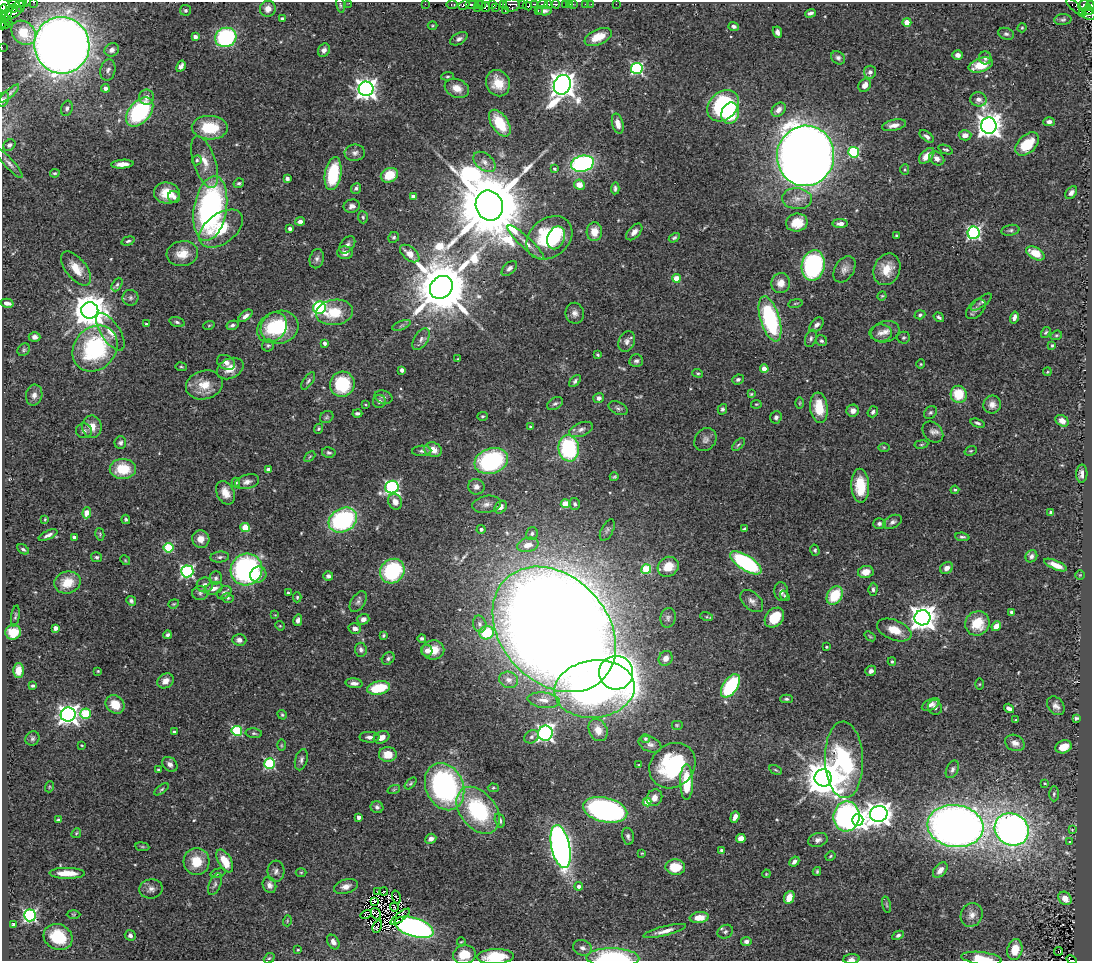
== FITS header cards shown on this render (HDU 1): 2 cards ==
NAXIS1  =                 1090
NAXIS2  =                  959

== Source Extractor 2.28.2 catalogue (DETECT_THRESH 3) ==
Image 1090 x 959 px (HDU 1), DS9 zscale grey, 1 PNG px = 1 image px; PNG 1094 x 963 px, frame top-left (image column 1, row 959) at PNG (2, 2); each listed source drawn as its Kron ellipse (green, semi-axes under 4 px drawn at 4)
Background 0.408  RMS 0.027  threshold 0.0821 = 3 sigma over >= 5 px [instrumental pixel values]
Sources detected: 523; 4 with non-positive FLUX_AUTO (blend fragments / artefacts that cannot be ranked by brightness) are neither listed nor drawn; of the other 519, the 500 brightest by FLUX_AUTO listed and drawn (19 fainter detections omitted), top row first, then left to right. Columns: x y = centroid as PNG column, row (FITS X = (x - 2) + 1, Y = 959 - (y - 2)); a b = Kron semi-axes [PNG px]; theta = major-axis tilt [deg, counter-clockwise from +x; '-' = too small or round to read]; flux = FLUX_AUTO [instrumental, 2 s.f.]
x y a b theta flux
25 2 6 3 13 170
34 2 3 2 - 14
17 3 9 2 4 210
349 3 3 2 - 1.7
425 4 2 2 - 4.6
471 4 6 3 0 210
478 4 3 2 - 17
482 4 3 2 - 7.7
504 4 3 2 - 40
535 4 3 2 - 43
543 4 5 3 - 180
548 4 4 3 - 99
556 4 4 3 - 52
565 4 3 2 - 45
573 4 3 2 - 6
585 4 3 2 - 9
591 4 2 2 - 4.6
616 4 2 2 - 9.9
3 5 7 5 -45 410
340 5 8 4 -79 2.8
452 5 6 3 0 12
464 5 5 3 - 73
492 5 4 4 - 120
511 5 8 6 -2 91
523 5 3 3 - 150
570 5 4 2 - 1.5
20 6 6 4 -83 400
527 6 5 4 - 260
1084 6 6 5 - 130
1090 6 5 3 - 140
486 7 5 3 - 60
1075 7 11 3 -45 12
496 8 2 2 - 11
13 9 5 3 - 69
268 9 8 8 - 12
477 9 4 2 - 15
186 10 5 5 - 3.5
538 10 2 2 - 6.4
1089 10 5 2 - 2
3 11 6 4 82 300
505 11 3 2 - 5.6
544 11 7 4 0 6.4
7 13 8 4 57 190
13 13 10 4 31 65
810 13 5 3 - 5.9
1083 13 4 3 - 28
1089 14 7 5 -23 97
6 19 8 4 -44 83
282 19 3 3 - 4
1063 20 9 5 4 4.4
907 22 4 4 - 30
2 24 6 2 90 140
5 24 5 3 - 52
432 26 5 2 - 1.9
734 26 5 4 - 4.7
1022 28 5 4 - 2.2
777 32 6 4 -66 7.1
24 33 13 10 -44 33
1006 34 8 5 -17 4.2
195 37 4 4 - 6.3
226 37 11 9 24 220
598 37 14 7 24 33
459 39 9 5 30 6.5
62 45 28 27 - 2600
2 47 2 2 - 6.5
112 50 7 6 - 6.4
324 50 7 5 61 7.7
958 55 5 4 - 8.2
838 58 7 6 - 5.4
985 58 6 6 - 5.9
981 65 12 7 17 42
181 66 6 4 61 7.7
637 69 5 5 - 290
108 70 10 7 77 6.6
870 72 6 6 - 6.7
448 76 6 4 5 2.7
498 83 13 11 -68 32
562 85 10 8 67 2300
865 85 7 5 50 11
105 88 4 4 - 8
457 88 12 9 -21 19
366 89 7 7 - 1200
9 93 13 3 41 4.9
146 97 8 7 - 9.5
978 99 8 7 - 9.8
3 100 8 5 62 3.3
723 106 17 13 43 210
67 108 8 5 71 5.4
779 110 8 6 46 12
140 112 17 10 49 220
730 113 11 8 72 81
1049 122 5 4 - 6.3
500 123 15 8 -57 57
618 124 10 5 -75 15
894 125 12 5 12 12
989 126 8 7 - 1800
210 128 18 12 -3 70
965 135 6 5 - 11
927 136 8 4 -38 5.8
1027 144 14 9 44 50
9 145 6 5 - 6.1
945 150 7 3 -21 2.9
854 152 5 5 - 160
355 153 10 8 7 8.9
806 156 30 28 83 4200
927 156 9 5 46 18
937 158 8 6 -35 9.2
197 160 5 4 - 4.2
205 162 27 11 -72 31
484 162 13 8 -39 12
9 163 19 5 -48 8.6
122 164 11 4 4 15
582 164 11 8 12 380
554 169 3 3 - 3
905 170 5 4 - 2.8
55 173 5 3 - 2.6
333 174 16 8 80 110
389 175 9 7 25 47
287 179 4 3 - 6.7
239 183 5 4 - 3.4
579 185 5 5 - 21
356 188 5 5 - 4.7
615 188 6 3 86 4
167 193 13 10 -6 34
1071 193 7 5 50 7.1
174 197 6 6 - 6.1
413 197 4 4 - 15
797 199 15 10 -4 19
352 206 8 6 13 9.1
489 206 15 13 -69 31000
210 208 33 16 80 470
363 217 6 5 - 3.1
300 221 5 4 - 7.5
797 222 11 9 10 32
840 224 7 4 1 9.3
221 229 25 15 36 61
290 229 3 3 - 6.9
1010 230 9 5 11 4.2
594 232 9 7 88 22
634 232 10 5 47 10
974 233 6 6 - 350
897 236 3 3 - 2.8
394 237 6 5 - 3.2
549 238 25 19 38 150
556 238 12 8 68 32
674 238 6 4 31 3.4
128 241 7 4 16 3.6
526 243 24 5 -43 16
347 245 10 6 50 7.7
345 253 8 6 -1 11
1035 253 10 6 -29 30
182 254 16 12 8 28
410 254 11 6 -39 19
317 259 10 7 76 6
813 265 15 11 80 280
76 268 20 10 -51 30
509 268 9 5 44 6.7
844 269 14 9 58 12
887 269 16 13 67 34
676 278 4 4 - 42
781 283 10 9 - 19
117 285 7 5 62 4.1
441 287 12 10 45 16000
882 296 5 4 - 1.9
131 298 8 8 - 5.6
981 302 12 5 36 5.2
7 303 6 4 -13 8.2
795 303 7 3 9 2.4
319 308 6 6 - 300
976 309 12 7 45 8.1
90 310 8 8 - 4300
334 312 18 12 8 50
575 313 10 9 - 11
920 315 5 4 - 3.8
245 316 8 4 38 7.8
939 317 5 4 - 3.8
1014 317 6 4 74 7.9
770 319 23 9 -73 220
177 322 8 4 -16 4.3
146 324 3 3 - 2.4
209 325 6 3 19 1.9
232 325 6 4 14 5.1
401 325 10 3 21 3.1
817 325 8 5 46 6.9
272 327 16 13 46 96
280 327 19 16 19 74
110 332 21 9 -56 23
885 332 14 10 16 14
1046 332 6 4 56 2.7
881 333 11 8 1 10
1056 335 6 4 19 2.5
35 337 6 5 - 7.9
811 338 9 5 73 4.9
903 338 6 6 - 3.3
421 339 12 7 58 8.8
627 341 11 8 67 8.8
821 341 6 5 - 4.1
325 343 4 3 - 6.8
268 345 6 5 - 3.6
1052 345 3 3 - 2.5
95 348 24 20 48 210
24 350 7 5 46 3.7
598 355 4 3 - 2.4
458 359 3 3 - 1.6
636 361 7 6 - 5
226 362 9 7 -27 9.6
921 364 4 4 - 1.9
181 367 5 3 - 2.1
230 369 14 10 27 23
764 369 4 4 - 26
402 370 4 3 - 9.2
1047 372 4 3 - 1.6
698 373 5 4 - 2.6
738 379 6 4 23 4.7
308 381 10 4 56 4.4
575 381 7 4 48 4.3
342 384 12 12 - 100
204 385 18 14 15 35
751 394 3 3 - 1.9
959 394 8 8 - 51
34 395 10 8 77 10
383 397 9 6 -15 5.1
599 398 5 5 - 5.9
379 401 6 6 - 6.6
800 403 6 4 88 2.2
555 404 8 5 29 5.2
756 404 5 3 - 1.9
992 404 9 8 - 12
366 405 4 3 - 1.6
618 408 10 6 -26 5.3
819 408 15 8 -83 43
722 409 5 4 - 4.1
853 411 6 6 - 10
873 412 6 5 - 4.6
930 412 7 5 43 3.6
357 413 5 3 - 4.3
482 416 5 4 - 2.4
327 417 7 5 35 3.4
776 417 6 5 - 5.1
1062 421 7 5 -34 9.8
978 423 7 4 -18 4.1
92 427 11 9 -82 19
530 427 4 4 - 2.4
319 429 5 4 - 2.5
581 429 12 6 21 8.9
84 431 8 7 - 6.6
933 432 12 9 -45 9
705 440 12 10 50 8.9
120 443 6 6 - 4.8
921 444 7 3 8 2.4
738 445 8 3 44 2.7
884 447 6 4 -1 2
569 448 13 10 -82 180
433 450 9 7 -24 19
422 451 9 5 4 4.6
971 451 6 4 19 2.5
329 453 7 5 -11 4.2
310 457 6 4 45 2.3
491 461 17 12 19 240
123 469 13 10 0 58
268 470 4 4 - 18
1082 474 9 5 88 9.4
614 477 4 3 - 2.6
236 482 5 4 - 2.5
247 482 12 7 14 9.4
860 486 17 9 -88 49
392 487 7 6 - 340
476 487 8 7 - 9.8
955 490 4 3 - 2.6
225 493 12 8 -64 21
395 502 8 6 -62 15
487 504 14 8 9 12
565 504 4 4 - 51
575 504 6 5 - 4.1
501 507 7 5 49 7.9
87 513 5 4 - 28
1051 513 4 3 - 3.1
45 519 4 3 - 1.6
126 519 5 4 - 2.9
343 520 15 11 28 250
892 522 10 6 27 6.4
879 524 6 5 - 5
245 527 5 4 - 35
481 529 4 4 - 5.4
744 529 4 3 - 2.6
607 530 12 6 63 5.5
100 534 6 4 -76 2.3
532 534 6 5 - 4.2
48 535 10 4 24 6.4
74 537 4 3 - 4.8
962 537 7 4 -5 3.8
201 539 9 8 - 19
528 545 11 7 14 18
169 548 5 5 - 100
23 549 6 4 -32 3.8
815 550 5 4 - 3.1
1031 556 6 5 - 6.3
97 557 5 5 - 3.3
220 557 9 5 6 5.4
125 560 5 4 - 2
746 563 18 7 -32 260
1056 565 12 4 -23 16
668 567 11 9 36 34
947 568 7 5 36 13
646 569 5 5 - 88
247 570 16 15 - 350
187 571 6 6 - 330
392 571 13 11 47 180
866 572 8 6 10 19
258 575 8 8 - 23
1080 575 5 5 - 2.6
328 576 5 5 - 5.4
216 578 7 6 - 4.7
67 582 13 11 16 35
205 585 8 7 - 10
214 588 9 6 16 13
873 589 6 4 86 4.2
781 592 9 7 -83 8.4
200 593 8 7 - 6.2
224 593 8 6 39 7.1
288 593 3 3 - 2.7
835 595 10 7 58 66
785 596 5 4 - 2.7
297 597 5 4 - 2.4
228 598 6 4 -14 3.1
131 601 5 4 - 4.7
752 601 13 8 -43 10
358 602 11 6 57 6.6
174 604 5 4 - 2.2
1012 612 4 3 - 4.6
275 615 4 4 - 1.6
15 616 10 4 81 3.4
707 617 6 4 -17 2.5
668 618 10 7 78 5.8
774 618 11 8 46 51
923 618 8 7 - 2000
363 619 6 5 - 9
298 620 6 4 75 7.1
977 623 12 12 - 51
480 624 8 6 -78 6.2
280 626 5 4 - 1.8
996 626 5 4 - 16
55 628 4 4 - 13
355 629 6 5 - 9.7
554 629 70 53 -47 8700
894 630 18 10 -22 29
13 632 8 7 - 41
486 633 7 6 - 82
168 635 4 3 - 4.6
384 635 4 3 - 2.7
870 636 6 3 -37 2.3
422 638 4 3 - 4
239 640 7 5 -2 9.1
826 647 3 3 - 2.4
361 650 7 6 - 5.6
427 650 6 5 - 11
433 650 11 9 9 28
388 658 7 5 44 4.5
666 658 7 6 - 11
892 662 4 3 - 2.7
18 670 7 5 89 20
98 671 3 2 - 1.6
871 671 5 5 - 6.5
616 673 17 17 - 990
509 680 9 8 - 9.8
165 681 9 7 36 12
354 683 8 5 -6 8.2
979 684 5 4 - 1.8
33 686 4 3 - 3.3
730 686 13 7 56 120
379 688 11 6 12 76
594 689 40 28 7 660
786 699 6 4 -1 3.6
544 700 16 7 -6 14
115 704 10 8 -41 34
931 705 9 5 26 9.5
1056 706 10 7 -50 9.4
935 707 7 7 - 6.7
1009 708 5 4 - 7.2
85 714 5 5 - 100
68 715 7 7 - 1100
282 715 5 4 - 2.7
1076 718 4 3 - 3.2
1016 720 3 3 - 1.7
677 725 6 5 - 2.6
598 730 11 9 -63 20
237 731 5 5 - 150
174 732 4 3 - 5.1
254 733 8 4 -6 3.7
545 733 7 7 - 480
370 737 10 5 -1 7.4
382 737 8 6 23 15
531 737 8 6 33 5
32 738 7 6 - 4.1
645 739 5 4 - 4
1015 743 10 8 -25 12
650 744 12 7 -22 8.5
82 745 3 2 - 1.6
281 745 6 4 -90 2.3
1064 747 8 6 18 25
388 754 9 7 -3 29
301 760 11 6 74 6.2
844 760 38 19 -88 250
170 764 8 6 -44 7.5
270 764 5 5 - 190
639 765 3 3 - 2.2
672 766 25 21 41 190
158 769 3 2 - 1.9
952 769 9 6 64 5.7
776 770 7 3 -27 2.2
823 778 8 8 - 5200
686 782 18 6 -90 76
411 783 7 3 45 2.6
1045 783 4 3 - 1.6
49 787 5 3 - 1.7
445 787 24 18 -66 420
493 788 5 4 - 2.4
161 789 8 4 36 3.4
394 789 6 4 20 2.5
1054 794 7 4 -90 3.6
654 798 9 7 59 11
647 802 4 4 - 39
377 807 6 6 - 5.1
478 810 26 18 -51 170
605 810 22 12 -13 580
879 814 9 8 - 1800
846 816 15 13 82 520
359 817 4 3 - 8
735 817 6 4 70 9.8
58 820 4 3 - 3
500 820 7 5 -74 4.6
858 820 5 5 - 710
955 826 28 21 -8 1800
1012 829 17 15 -32 1200
1072 830 4 4 - 1.5
76 833 5 4 - 2.2
628 836 8 6 -79 5.2
431 839 5 5 - 7.6
741 839 5 4 - 19
818 840 10 6 16 7.7
1070 842 4 3 - 1.8
142 847 7 3 -8 2.3
561 847 22 9 -78 1000
721 850 4 4 - 3.4
642 853 4 3 - 1.5
830 856 5 3 - 1.9
196 861 13 13 - 41
225 861 12 6 -61 34
794 861 5 4 - 6.2
675 867 10 7 -5 50
940 870 9 5 48 11
276 871 10 8 87 7.8
817 871 4 3 - 2.5
301 872 5 3 - 1.9
67 873 18 5 0 28
218 873 8 4 16 3.1
766 874 4 3 - 1.6
215 884 11 5 67 5.8
269 885 8 6 -69 8.3
346 886 12 7 17 11
579 886 4 4 - 8
151 889 11 9 11 10
378 891 3 2 - 1.4
384 891 4 3 - 2.7
396 897 6 2 -75 2
789 897 7 5 65 24
1065 898 7 6 - 16
374 901 3 2 - 2.1
886 905 8 3 -76 2.6
394 907 4 2 - 2.1
73 914 7 3 -1 1.9
376 914 6 4 -58 3.3
30 915 6 6 - 350
366 915 6 2 31 2
972 915 12 10 62 14
400 917 12 4 38 1.7
699 918 9 5 7 24
287 921 5 3 - 1.9
13 924 3 3 - 6.9
377 926 6 3 62 2.2
414 927 20 9 -17 560
665 931 22 4 14 14
725 932 8 6 28 5
130 935 6 5 - 6
898 935 6 4 26 4.3
58 937 15 12 -26 65
746 941 5 4 - 6.8
333 942 8 5 -58 8.7
461 942 4 2 - 1.5
582 948 9 7 -19 8.3
298 950 4 3 - 1.6
1015 950 10 7 77 25
1058 951 4 2 - 1.6
464 955 11 9 12 32
495 956 18 7 2 63
269 958 6 4 40 2.6
613 958 26 9 -1 180
982 958 20 6 -7 32
851 959 8 5 5 6.7
1072 960 5 2 - 7.8
At the frame edge (FLAGS 8, measured only in part): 14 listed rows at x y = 25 2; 34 2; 349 3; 3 5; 1090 6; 3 11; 2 24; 2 47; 3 100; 495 956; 613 958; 982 958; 851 959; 1072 960
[19 fainter detections neither listed nor drawn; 4 non-positive-flux detections neither listed nor drawn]